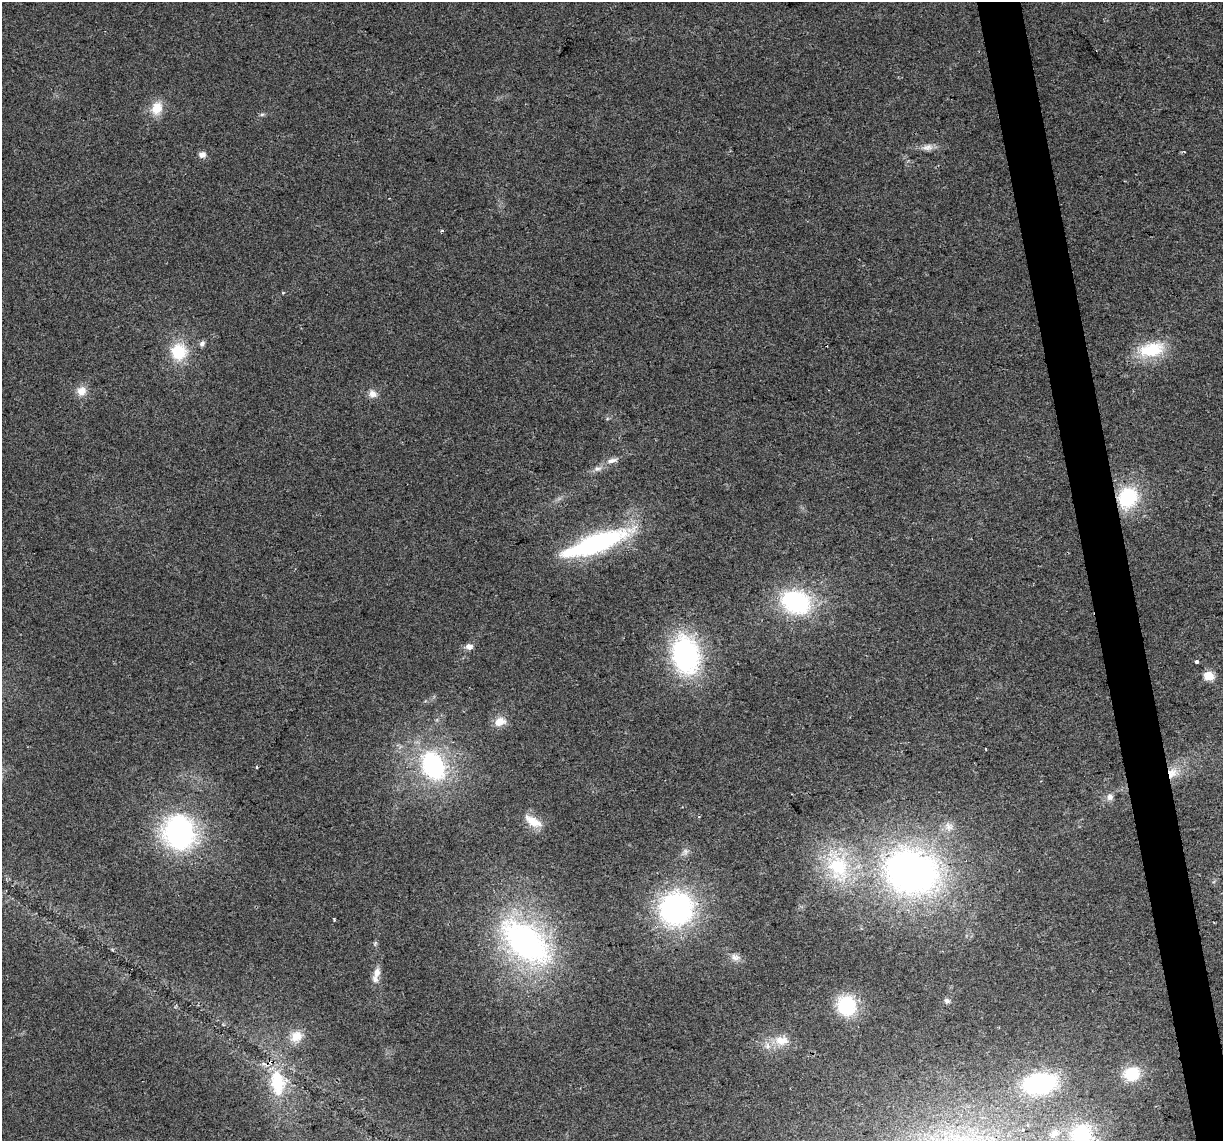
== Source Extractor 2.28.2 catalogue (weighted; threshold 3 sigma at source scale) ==
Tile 6 of 4 x 4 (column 2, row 2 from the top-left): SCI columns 1222-2442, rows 2353-3491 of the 4883 x 4659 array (HDU 1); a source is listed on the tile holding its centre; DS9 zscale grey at full resolution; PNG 1225 x 1143 px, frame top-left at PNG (2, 2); no overlay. Shown black and unused: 3% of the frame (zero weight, under 2 of 3 exposures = <1% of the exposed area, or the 3 px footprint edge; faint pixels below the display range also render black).
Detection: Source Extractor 2.28.2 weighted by HDU 2 'WHT'; one run over the whole footprint, this tile lists its part. Background 0.0499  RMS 0.0068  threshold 0.0307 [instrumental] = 3 sigma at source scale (4.5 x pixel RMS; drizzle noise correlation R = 1.50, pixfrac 1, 0.0396/0.0396 arcsec/px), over >= 5 px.
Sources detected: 48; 1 cosmic-ray / hot-pixel residue — not listed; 2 inside a brighter listed object's ellipse — not listed separately; the other 45 listed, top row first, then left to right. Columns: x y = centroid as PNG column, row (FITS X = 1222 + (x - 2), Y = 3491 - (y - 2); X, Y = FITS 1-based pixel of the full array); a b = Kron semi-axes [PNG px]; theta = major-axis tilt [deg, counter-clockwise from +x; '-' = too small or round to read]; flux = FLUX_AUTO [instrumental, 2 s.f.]
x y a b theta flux
157 108 17 13 71 12
262 114 6 4 2 1.2
927 147 16 8 12 4.7
202 155 10 8 8 3.4
442 231 4 3 - 0.91
202 344 8 6 59 2.2
1151 350 31 16 12 32
179 352 17 16 - 26
81 391 13 12 - 7.2
372 394 12 9 -42 4.7
612 461 14 6 15 4.2
598 469 11 6 8 3.1
1128 498 24 21 60 44
595 543 75 18 20 110
796 602 25 19 -19 93
469 647 9 7 5 3.7
686 655 32 23 -78 130
1197 662 4 3 - 3.9
1209 676 5 5 - 41
500 722 15 11 19 7.7
985 749 3 2 - 1
433 766 30 22 -62 87
257 767 3 3 - 1.5
1172 773 16 13 42 11
1110 797 10 8 88 3.4
533 821 25 11 -31 11
949 826 13 10 -37 4.9
179 832 31 28 -64 140
685 851 9 7 74 2.7
838 867 46 30 -67 59
911 872 49 39 -18 330
676 909 31 29 36 150
334 920 3 2 - 0.75
526 942 64 35 -42 180
735 957 13 9 -17 4.1
377 972 11 8 78 6.1
947 1001 8 7 - 2.4
846 1006 17 16 - 46
296 1036 17 14 38 10
781 1040 21 13 3 12
1132 1074 21 18 9 21
277 1082 30 17 -82 36
1039 1084 27 16 10 100
1054 1134 15 10 42 7.3
1082 1135 24 23 - 49
Overlapping masked pixels (flux is a lower limit): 2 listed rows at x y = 1128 498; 1172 773
Isophote crosses this tile's border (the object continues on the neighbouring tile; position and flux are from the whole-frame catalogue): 1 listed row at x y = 1082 1135